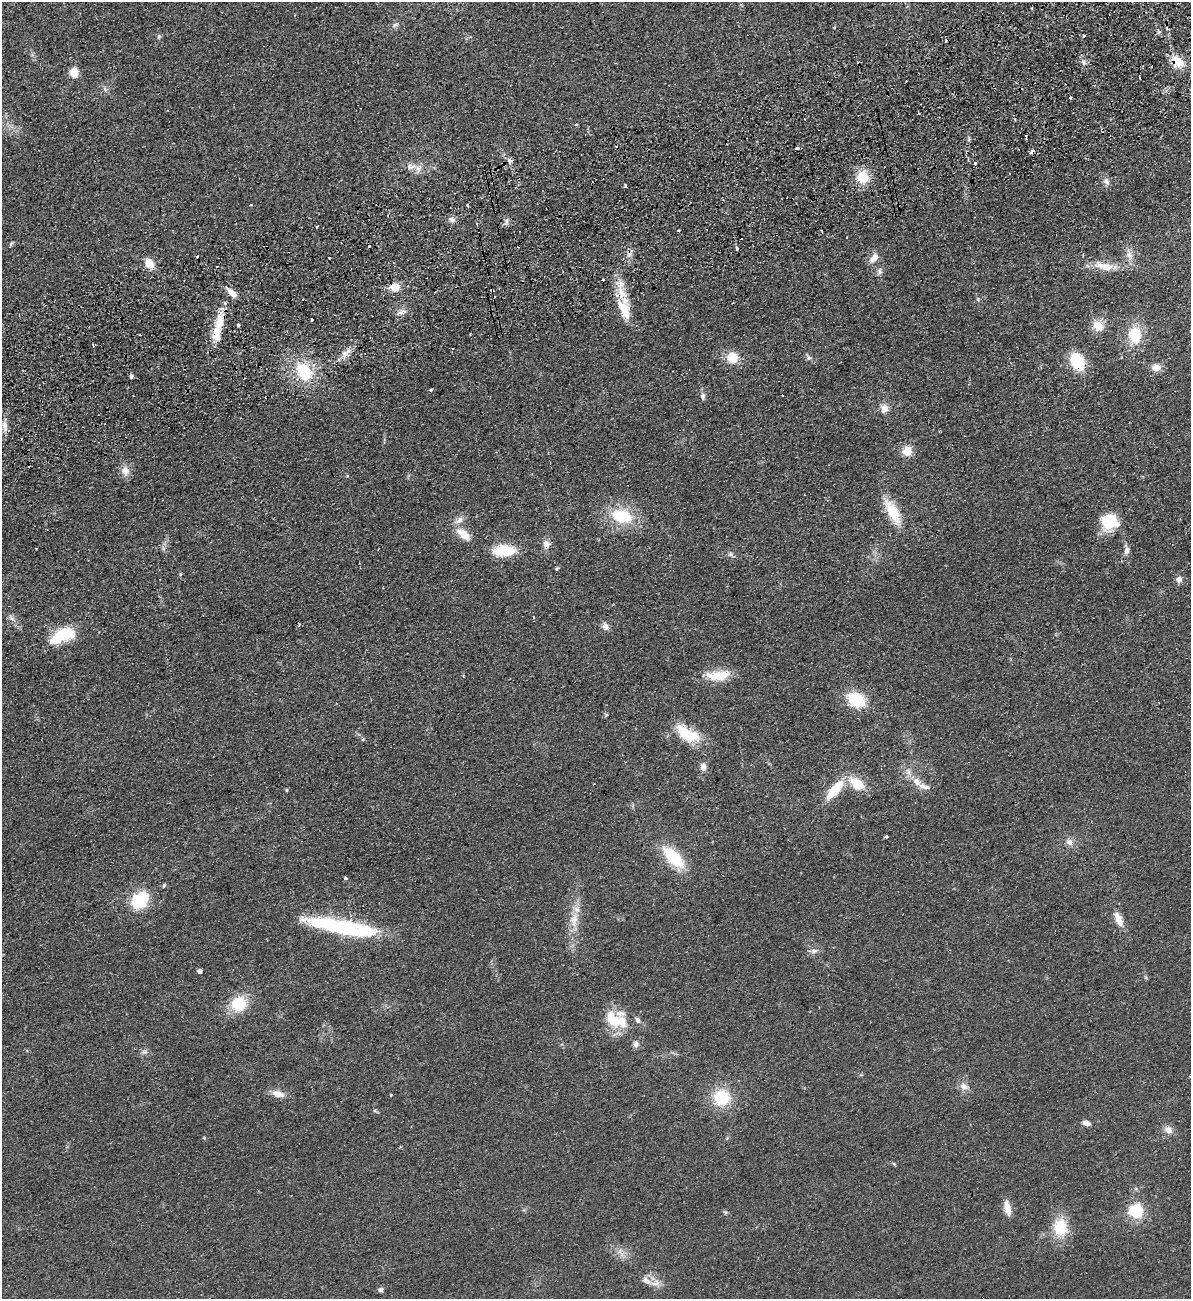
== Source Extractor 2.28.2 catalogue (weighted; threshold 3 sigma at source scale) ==
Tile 10 of 4 x 4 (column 2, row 3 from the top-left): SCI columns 1355-2543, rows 1353-2649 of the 5207 x 5300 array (HDU 1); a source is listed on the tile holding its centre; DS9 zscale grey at full resolution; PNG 1193 x 1301 px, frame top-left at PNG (2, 2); no overlay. Shown black and unused: <1% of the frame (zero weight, under 2 of 3 exposures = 3% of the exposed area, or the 3 px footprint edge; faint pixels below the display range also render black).
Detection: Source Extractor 2.28.2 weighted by HDU 2 'WHT'; one run over the whole footprint, this tile lists its part. Background 0.0587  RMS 0.009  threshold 0.0405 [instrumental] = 3 sigma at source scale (4.5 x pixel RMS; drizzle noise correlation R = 1.50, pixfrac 1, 0.05/0.05 arcsec/px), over >= 5 px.
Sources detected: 140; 2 inside a brighter object's white glare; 11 cosmic-ray / hot-pixel residue — not listed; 13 inside a brighter listed object's ellipse — not listed separately; the other 114 listed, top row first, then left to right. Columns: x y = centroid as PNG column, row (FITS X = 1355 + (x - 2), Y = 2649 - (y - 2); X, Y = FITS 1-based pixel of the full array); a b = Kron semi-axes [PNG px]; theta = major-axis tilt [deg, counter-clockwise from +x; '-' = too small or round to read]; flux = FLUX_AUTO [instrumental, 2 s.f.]
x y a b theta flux
1032 8 3 2 - 0.81
395 25 9 5 14 2.3
159 36 6 4 45 1.3
1084 36 3 3 - 2.6
946 40 3 2 - 1.8
1177 61 14 10 -33 18
1084 63 8 5 -84 2.8
74 72 5 5 - 45
105 89 8 4 -54 1.9
1070 98 3 3 - 3
969 139 7 5 90 1.6
797 148 4 3 - 5.6
510 161 3 3 - 22
975 163 3 3 - 3.6
418 168 13 8 78 5.4
863 177 14 12 81 22
1106 181 11 8 -59 4.2
625 185 4 3 - 3.8
250 205 3 3 - 1.5
467 205 3 3 - 2.8
452 220 10 6 -25 3.4
506 221 9 4 79 2.2
477 224 3 3 - 2
317 226 3 3 - 2.9
678 231 3 3 - 3
11 244 8 4 36 1.4
369 246 3 2 - 2
737 249 3 3 - 9.3
1129 255 14 9 -78 6.6
329 258 3 2 - 2.6
874 258 14 8 45 7
149 263 12 9 -54 11
1106 267 28 11 -6 15
879 271 10 7 89 3
394 287 12 10 9 9.9
492 290 4 3 - 3.5
978 299 5 4 - 1.1
623 307 24 18 -82 21
402 312 11 7 33 4.5
312 320 3 3 - 1.5
238 325 3 3 - 3.8
1098 326 13 11 -48 13
216 332 52 10 73 25
470 334 3 2 - 0.76
1135 335 17 13 -88 30
346 353 18 8 46 7.6
732 358 13 12 - 16
809 358 8 6 -54 2.6
1077 361 17 11 -66 42
1156 368 11 9 4 7.4
304 372 21 15 -61 40
131 376 4 3 - 15
431 390 3 3 - 1.7
703 396 9 6 86 2.9
884 408 10 9 - 7.1
5 426 17 7 -83 5.5
907 451 10 9 - 12
125 471 14 10 -84 7.8
347 476 4 3 - 0.73
893 512 26 10 -62 31
622 516 21 13 -16 42
459 520 14 7 36 5.6
1110 522 21 21 - 25
464 534 17 8 -38 15
546 544 11 9 -81 5.7
1127 550 10 7 77 3.9
504 551 18 9 3 40
730 554 8 6 80 2.3
556 569 4 3 - 1.5
1179 579 8 7 - 4.4
299 624 3 2 - 0.94
605 626 10 7 -60 4.6
63 635 28 12 24 44
718 675 30 12 4 22
856 700 21 13 -28 36
606 715 5 4 - 1.1
688 735 32 16 -22 29
363 739 5 4 - 1
703 767 9 8 - 4.4
917 782 14 10 -54 8.7
857 784 16 10 -37 24
287 790 5 3 - 0.74
835 790 25 9 49 29
886 837 3 3 - 4.2
1069 842 9 8 - 4.8
674 858 24 11 -44 45
345 878 3 3 - 2.7
164 885 6 4 54 1.2
140 900 17 13 44 45
1118 918 14 9 -62 7.9
574 920 21 11 85 14
344 928 48 20 -24 60
814 951 9 6 12 3.4
200 971 4 4 - 4.4
239 1004 19 18 - 27
613 1020 28 15 -52 23
638 1020 8 6 -56 2.9
636 1044 8 7 - 3.4
144 1052 8 6 -1 2.7
964 1086 12 9 -33 5.8
278 1094 16 8 -17 7.9
391 1095 3 3 - 1.3
722 1098 19 18 - 34
375 1111 6 4 -19 1.2
1086 1123 7 5 -16 6.7
1168 1130 11 9 -28 6.1
204 1138 4 3 - 1
1007 1208 16 7 -77 11
1136 1211 6 6 - 180
725 1212 6 5 - 1.4
1060 1227 19 14 -86 30
621 1252 16 5 -56 5.2
655 1283 17 8 8 6.7
380 1290 6 6 - 2.3
Overlapping masked pixels (flux is a lower limit): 7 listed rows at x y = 1177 61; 394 287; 492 290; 623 307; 216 332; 1077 361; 304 372